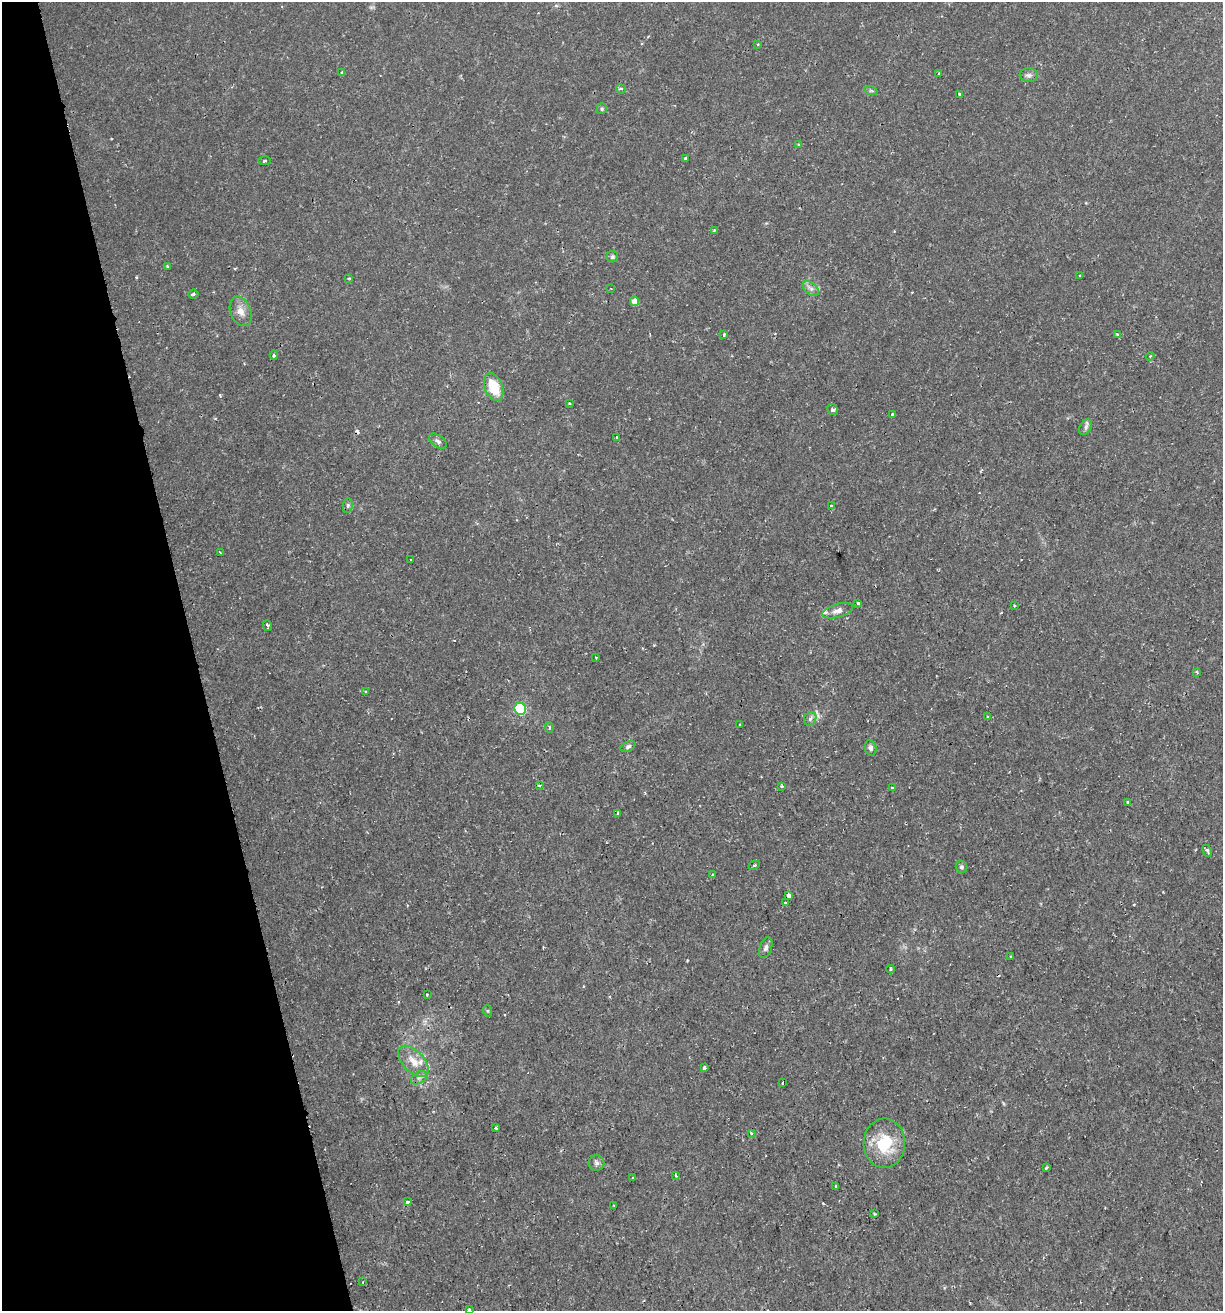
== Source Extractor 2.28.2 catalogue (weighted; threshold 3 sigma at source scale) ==
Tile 5 of 4 x 4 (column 1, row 2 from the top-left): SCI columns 55-1275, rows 2620-3928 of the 5044 x 5237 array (HDU 1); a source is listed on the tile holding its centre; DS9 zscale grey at full resolution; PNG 1225 x 1313 px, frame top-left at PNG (2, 2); each listed source drawn as its Kron ellipse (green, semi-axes under 4 px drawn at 4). Shown black and unused: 16% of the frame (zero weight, under 2 of 3 exposures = <1% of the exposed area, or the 3 px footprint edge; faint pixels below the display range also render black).
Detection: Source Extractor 2.28.2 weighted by HDU 2 'WHT'; one run over the whole footprint, this tile lists its part. Background 0.01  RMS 0.0013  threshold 0.0059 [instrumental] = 3 sigma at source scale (4.5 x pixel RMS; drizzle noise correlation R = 1.50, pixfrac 1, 0.0396/0.0396 arcsec/px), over >= 5 px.
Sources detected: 90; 1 too faint to see at this stretch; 4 cosmic-ray / hot-pixel residue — neither listed nor drawn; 2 inside a brighter listed object's ellipse — not listed separately; the other 83 listed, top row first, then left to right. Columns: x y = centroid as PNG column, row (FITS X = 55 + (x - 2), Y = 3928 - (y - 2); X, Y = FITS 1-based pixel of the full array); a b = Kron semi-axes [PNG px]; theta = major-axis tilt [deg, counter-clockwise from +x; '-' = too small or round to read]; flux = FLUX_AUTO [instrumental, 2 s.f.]
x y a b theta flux
757 44 3 2 - 0.13
342 73 3 3 - 0.37
939 73 3 2 - 0.11
1029 75 9 7 -4 0.46
621 89 5 4 - 0.22
871 91 6 4 -19 0.2
959 94 4 2 - 0.21
602 109 5 5 - 0.21
799 144 4 3 - 0.16
685 158 3 3 - 0.29
265 161 6 3 1 0.16
714 230 3 3 - 0.19
612 257 6 5 - 0.23
168 266 3 2 - 0.18
1080 276 3 2 - 0.15
349 278 4 3 - 0.12
611 288 3 2 - 0.11
811 289 9 6 -37 0.5
193 294 5 4 - 0.24
635 301 5 4 - 1.4
241 311 15 10 -67 1.2
724 335 4 3 - 0.21
1117 335 4 3 - 0.12
274 355 4 4 - 0.32
1150 356 4 3 - 0.17
493 387 14 8 -68 3.6
569 403 3 2 - 0.14
832 410 6 5 - 0.33
892 414 3 3 - 0.27
1086 427 8 6 61 0.33
616 438 3 3 - 0.39
438 441 10 5 -35 0.4
348 505 7 5 83 0.24
831 506 3 2 - 0.11
220 553 3 2 - 0.13
411 560 2 2 - 0.13
858 603 3 3 - 0.26
1014 606 3 3 - 0.17
838 611 16 6 15 0.75
267 625 5 3 - 0.38
596 657 3 2 - 0.12
1197 672 4 3 - 0.15
366 692 3 3 - 0.37
520 709 6 5 - 13
988 717 3 3 - 0.21
810 719 7 6 - 0.45
740 724 3 3 - 0.21
549 727 5 4 - 0.22
628 747 8 5 28 0.3
871 748 8 5 -79 0.34
539 785 3 3 - 0.29
782 786 3 3 - 0.19
892 788 4 3 - 0.14
1127 802 4 2 - 0.15
618 813 4 3 - 0.47
1207 851 6 3 -63 0.45
754 865 6 3 25 0.22
962 867 6 5 - 0.28
713 874 4 2 - 0.14
788 896 4 3 - 2.3
785 903 3 2 - 0.18
766 948 11 6 69 0.41
1011 956 2 2 - 0.12
891 969 4 3 - 0.16
427 995 2 2 - 0.11
488 1011 6 3 -71 0.16
413 1061 19 10 -46 1.8
704 1068 3 3 - 0.4
419 1078 9 5 29 0.44
782 1082 3 2 - 0.18
496 1128 3 3 - 0.76
751 1133 3 3 - 0.17
884 1143 24 21 90 5.5
596 1163 8 8 - 0.42
1047 1168 3 2 - 0.2
676 1176 3 2 - 0.14
633 1178 3 3 - 0.13
835 1186 3 2 - 0.12
407 1202 4 3 - 0.75
614 1205 2 2 - 0.11
874 1214 3 2 - 0.13
363 1282 3 2 - 0.16
469 1309 3 3 - 0.18
Isophote crosses this tile's border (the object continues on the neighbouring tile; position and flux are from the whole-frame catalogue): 1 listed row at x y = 469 1309